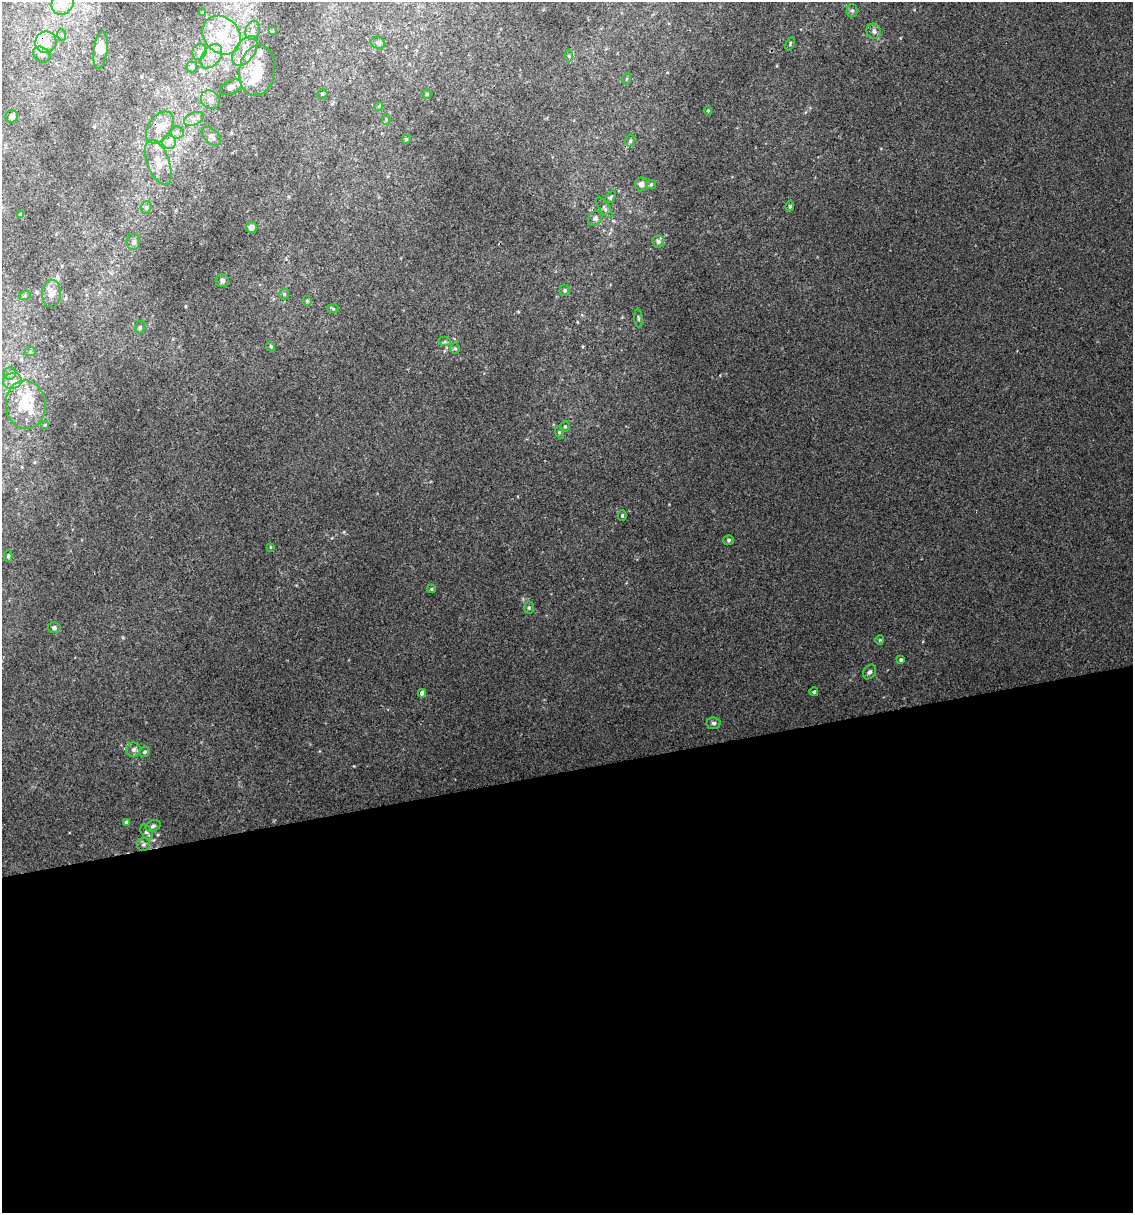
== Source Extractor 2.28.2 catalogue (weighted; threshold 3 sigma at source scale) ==
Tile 15 of 4 x 4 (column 3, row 4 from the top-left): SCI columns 2286-3416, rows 1-1211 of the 4616 x 4845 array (HDU 1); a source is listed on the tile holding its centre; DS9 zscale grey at full resolution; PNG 1135 x 1215 px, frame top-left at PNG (2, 2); each listed source drawn as its Kron ellipse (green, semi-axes under 4 px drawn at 4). Shown black and unused: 36% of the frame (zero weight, under 2 of 3 exposures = <1% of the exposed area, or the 3 px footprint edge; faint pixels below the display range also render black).
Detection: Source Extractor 2.28.2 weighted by HDU 2 'WHT'; one run over the whole footprint, this tile lists its part. Background 0.0207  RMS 0.007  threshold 0.0314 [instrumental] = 3 sigma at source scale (4.5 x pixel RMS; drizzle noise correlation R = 1.50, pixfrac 1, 0.0396/0.0396 arcsec/px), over >= 5 px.
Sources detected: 98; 2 inside a brighter object's white glare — neither listed nor drawn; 11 inside a brighter listed object's ellipse — not listed separately; the other 85 listed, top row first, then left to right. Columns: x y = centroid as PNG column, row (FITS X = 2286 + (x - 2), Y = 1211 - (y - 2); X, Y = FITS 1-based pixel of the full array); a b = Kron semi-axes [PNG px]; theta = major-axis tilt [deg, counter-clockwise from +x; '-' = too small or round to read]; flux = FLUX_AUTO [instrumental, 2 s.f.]
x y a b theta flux
63 3 12 10 49 11
852 11 6 5 - 1.3
202 12 4 3 - 0.57
253 30 10 7 73 2.9
272 31 4 4 - 0.78
874 31 8 7 - 2.5
62 35 6 3 -71 0.84
222 35 21 17 -47 26
46 42 11 10 - 8.7
378 43 7 5 -18 1.5
790 44 7 4 65 0.92
100 50 18 7 82 6.7
245 51 17 9 54 7.7
199 52 8 7 - 3
42 55 9 7 -34 2.4
211 56 14 8 54 6.8
569 56 6 4 90 0.96
192 67 5 5 - 1.3
257 70 25 18 81 19
626 79 5 3 - 0.66
231 87 12 6 27 3.1
322 94 5 5 - 1.1
427 94 5 4 - 0.84
210 100 10 8 -42 3.9
379 106 5 3 - 0.73
708 110 4 4 - 0.73
12 116 6 6 - 2.7
194 119 10 6 23 2.9
386 120 5 4 - 0.93
160 127 18 11 55 10
177 132 6 6 - 1.9
211 136 11 7 -42 2.7
406 139 4 4 - 0.96
630 141 6 4 78 1.4
169 142 7 7 - 2.8
158 162 24 11 -69 10
641 184 6 6 - 3.7
651 184 5 4 - 0.79
611 197 6 4 55 1.1
790 206 5 4 - 1.1
146 207 6 5 - 1.4
604 208 12 5 -55 1.9
21 214 4 3 - 1.1
595 218 8 6 48 2.7
251 227 6 5 - 3.3
658 241 6 5 - 1.6
134 242 8 6 89 2
222 281 6 6 - 2
565 290 5 5 - 1.2
52 293 14 9 88 6.3
284 294 5 5 - 0.9
25 295 6 4 20 0.95
307 301 5 5 - 0.97
333 309 6 4 -3 0.81
638 318 9 3 -85 1.2
140 328 6 5 - 1.4
445 342 6 4 -18 1.1
271 346 5 4 - 0.91
455 348 5 5 - 1.1
30 352 6 3 19 0.95
10 373 6 6 - 1.9
12 381 9 8 - 3.8
26 405 24 20 -85 22
45 425 4 4 - 0.59
565 426 5 5 - 1
559 432 6 4 -73 0.93
622 516 5 4 - 1.1
728 540 5 5 - 1.2
270 547 4 2 - 0.55
8 556 5 4 - 1.1
431 589 4 4 - 0.83
529 608 6 5 - 1.2
54 628 6 5 - 1.8
880 640 5 4 - 0.71
901 660 4 4 - 1.3
869 672 8 6 55 1.9
814 692 4 4 - 1.1
422 693 4 4 - 2.7
714 723 7 6 - 1.6
134 750 7 7 - 2.8
144 752 5 5 - 1.2
126 822 4 4 - 1.2
153 826 8 5 19 1.6
147 832 8 5 -57 1.9
143 844 6 6 - 1.6
Isophote crosses this tile's border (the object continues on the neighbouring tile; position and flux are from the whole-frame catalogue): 1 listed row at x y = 63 3
Unlisted compact peaks at least as high as the median listed source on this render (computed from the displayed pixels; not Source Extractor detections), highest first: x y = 354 766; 613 221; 900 38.